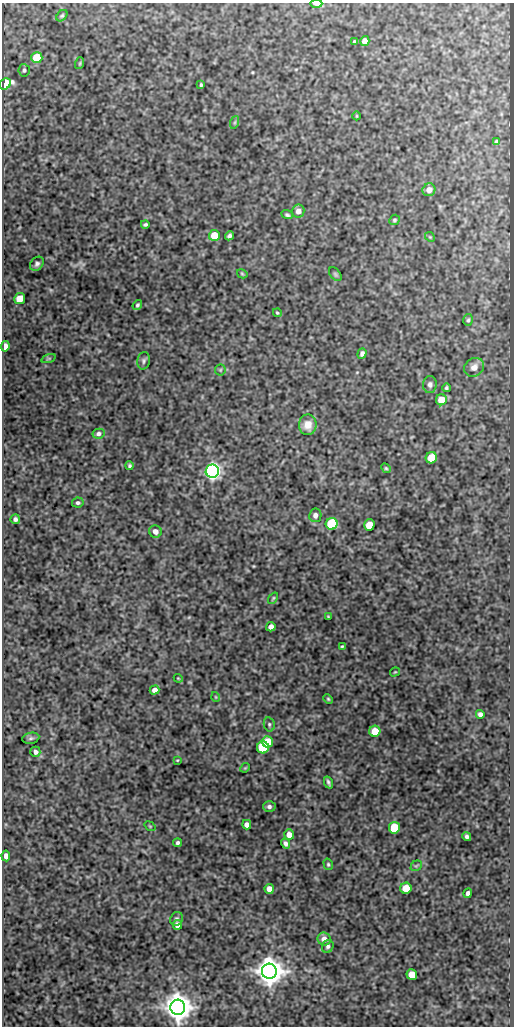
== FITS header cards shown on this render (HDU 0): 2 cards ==
NAXIS1  =                  512
NAXIS2  =                 1024

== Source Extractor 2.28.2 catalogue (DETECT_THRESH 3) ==
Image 512 x 1024 px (HDU 0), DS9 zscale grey, 1 PNG px = 1 image px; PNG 516 x 1028 px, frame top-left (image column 1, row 1024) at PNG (2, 3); each listed source drawn as its Kron ellipse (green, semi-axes under 4 px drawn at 4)
Background 295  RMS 0.76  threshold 2.29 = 3 sigma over >= 5 px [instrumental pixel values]
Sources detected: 88; all 88 listed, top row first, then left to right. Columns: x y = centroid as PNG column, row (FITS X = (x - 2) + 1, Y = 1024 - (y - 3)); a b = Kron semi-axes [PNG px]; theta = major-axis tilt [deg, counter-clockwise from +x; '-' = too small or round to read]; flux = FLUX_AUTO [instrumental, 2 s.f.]
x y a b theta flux
316 4 6 3 0 410
62 16 6 4 48 81
354 41 4 3 - 54
365 41 5 4 - 320
37 58 5 5 - 2000
80 63 6 3 72 57
24 70 6 5 - 95
5 84 6 5 - 3600
201 85 4 3 - 68
357 116 4 3 - 39
235 122 6 4 71 76
496 142 4 3 - 76
429 190 6 6 - 370
298 211 6 6 - 280
287 215 6 4 -20 92
394 220 5 5 - 78
145 224 4 3 - 87
214 235 5 5 - 1000
229 236 5 3 - 120
430 237 5 4 - 57
37 264 8 6 46 150
242 274 5 4 - 57
335 274 8 5 -49 86
20 299 5 5 - 1100
137 305 5 4 - 86
277 313 4 3 - 55
468 320 6 5 - 90
5 346 5 4 - 450
362 353 5 4 - 150
49 358 7 3 19 60
144 361 9 6 78 130
474 367 10 8 39 330
220 370 5 5 - 74
430 384 8 7 - 170
446 388 4 4 - 81
441 400 5 5 - 810
308 425 10 9 - 540
98 434 6 5 - 160
431 458 6 5 - 1400
129 466 4 4 - 85
386 468 5 4 - 69
212 471 7 6 - 21000
78 503 6 5 - 120
315 515 7 6 - 210
15 519 5 4 - 140
332 524 6 6 - 4100
369 525 5 5 - 840
155 532 6 6 - 250
273 598 6 4 54 67
328 617 3 2 - 50
271 627 5 4 - 260
342 646 3 2 - 52
395 672 5 3 - 41
178 678 4 3 - 43
155 690 5 4 - 260
216 697 5 3 - 40
328 699 5 4 - 65
480 714 4 4 - 160
269 724 7 5 -77 100
375 731 5 5 - 910
31 738 8 5 10 100
268 742 5 5 - 1100
263 747 6 6 - 3400
35 752 5 5 - 150
177 760 3 3 - 41
245 768 5 4 - 50
328 783 6 3 -67 110
269 807 6 5 - 150
247 825 5 4 - 250
150 826 6 3 -37 53
394 828 6 5 - 2400
289 835 5 5 - 370
467 837 5 4 - 130
177 843 4 3 - 110
286 843 5 4 - 160
6 856 5 4 - 230
328 864 6 4 -75 75
416 866 6 4 42 74
406 888 5 5 - 930
269 889 5 4 - 500
468 893 5 4 - 180
177 919 7 6 - 120
178 925 5 4 - 500
324 939 7 6 - 370
328 946 7 5 65 130
269 971 7 7 - 90000
412 974 5 5 - 830
178 1007 7 7 - 91000
At the frame edge (FLAGS 8, measured only in part): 1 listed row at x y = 316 4

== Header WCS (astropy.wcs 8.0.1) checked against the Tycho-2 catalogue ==
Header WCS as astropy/WCSLIB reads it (CRVAL/CRPIX/CD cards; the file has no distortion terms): RA---SIN/DEC--SIN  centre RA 01:00:54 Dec -00:45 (15.23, -0.74 deg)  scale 1 arcsec/px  FOV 8.5' x 17.1'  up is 0 deg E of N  parity normal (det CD < 0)
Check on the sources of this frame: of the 60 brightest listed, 3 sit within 1.5 arcsec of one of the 4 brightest Tycho-2 stars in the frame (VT <= 12.41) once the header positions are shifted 0.27 arcsec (0.22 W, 0.15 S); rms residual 0.41 arcsec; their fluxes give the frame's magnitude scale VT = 22.24 - 2.5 log10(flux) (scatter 0.43 mag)
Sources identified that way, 3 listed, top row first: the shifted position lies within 1.5 arcsec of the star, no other Tycho-2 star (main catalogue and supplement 1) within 3.0 arcsec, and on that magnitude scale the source's flux lands within +1.5 / -3 mag of the star's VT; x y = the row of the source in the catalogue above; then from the Tycho-2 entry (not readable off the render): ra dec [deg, ICRS J2000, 3 dp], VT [Tycho-2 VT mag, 2 dp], TYC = Tycho-2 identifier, HIP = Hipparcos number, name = IAU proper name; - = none
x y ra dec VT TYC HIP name
212 471 15.239 -0.730 11.43 4681-617-1 - -
269 971 15.223 -0.869 9.25 4681-736-1 - -
178 1007 15.249 -0.879 10.27 4681-925-1 - -